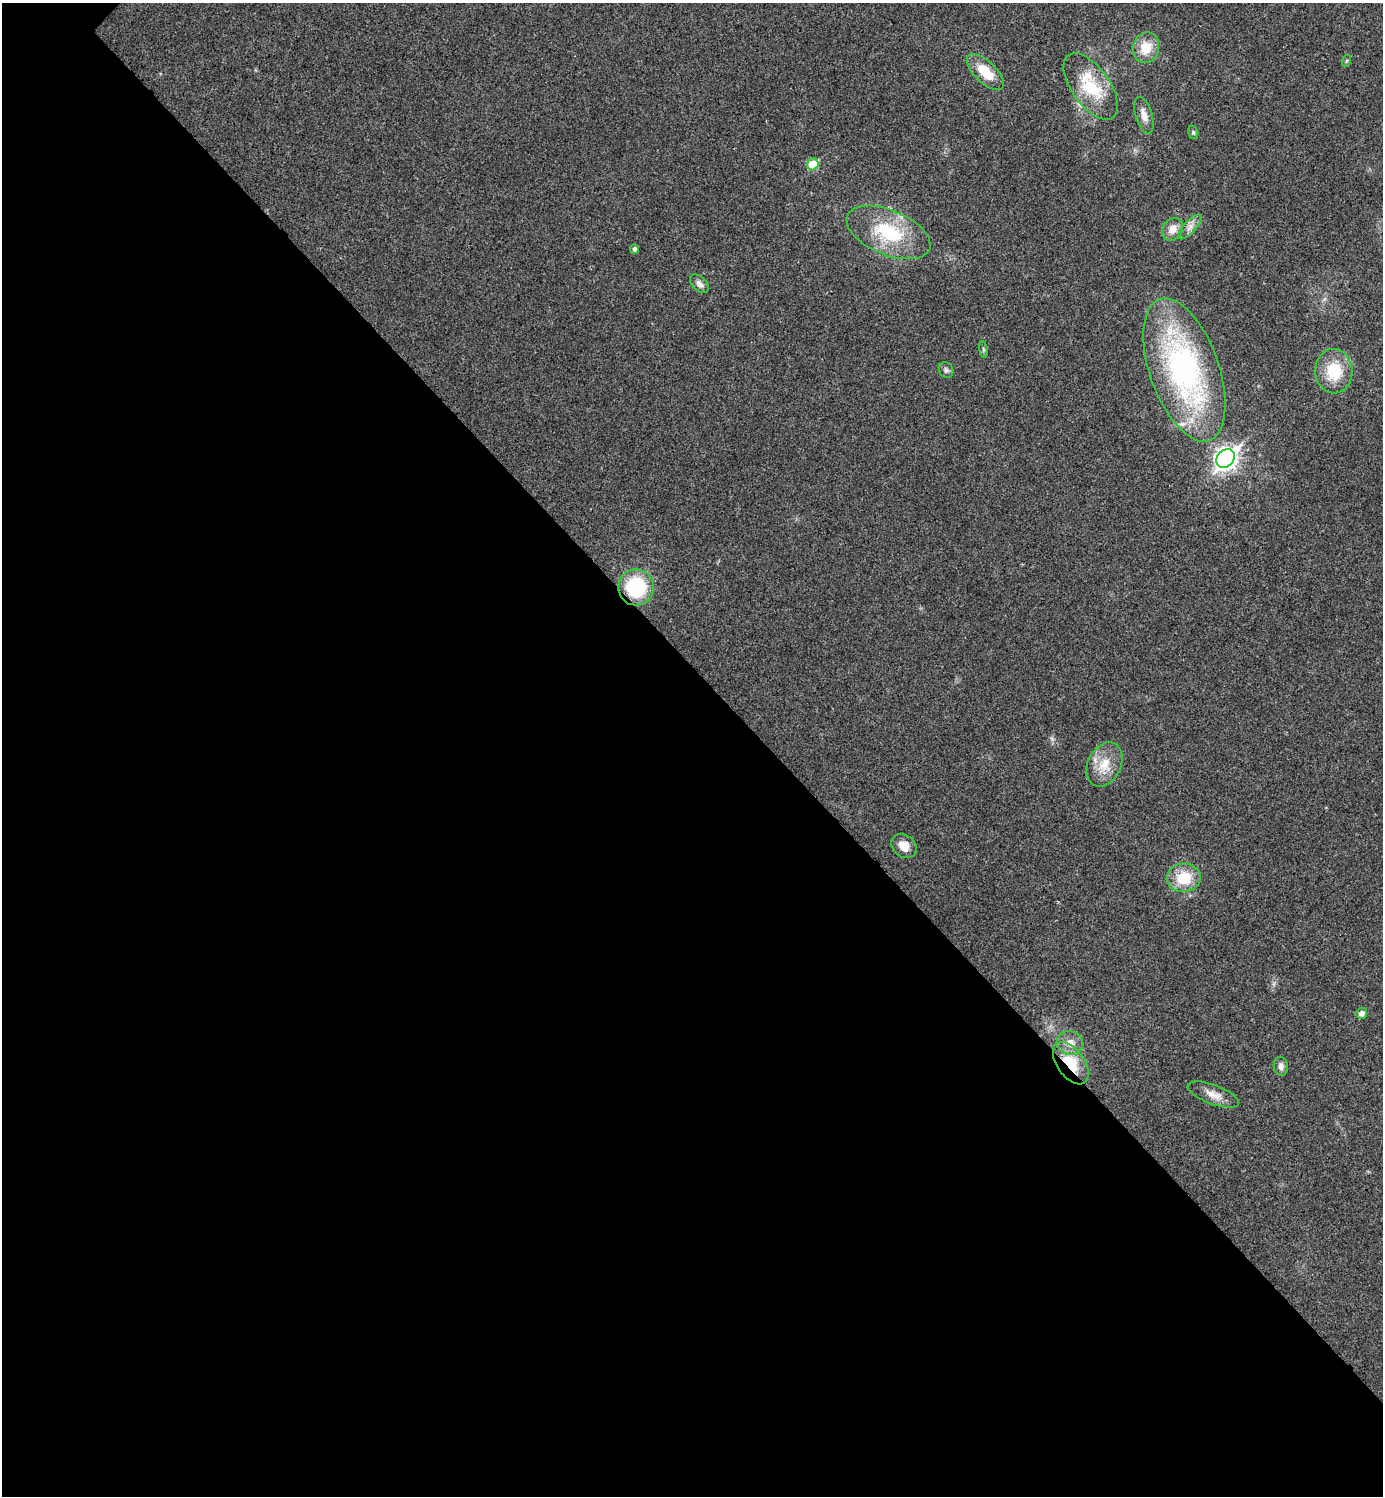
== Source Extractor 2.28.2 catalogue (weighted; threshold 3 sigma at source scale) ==
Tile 14 of 4 x 4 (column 2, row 4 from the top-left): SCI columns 1541-2921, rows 7-1500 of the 5985 x 5985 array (HDU 1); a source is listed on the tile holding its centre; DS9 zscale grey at full resolution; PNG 1385 x 1498 px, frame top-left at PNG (2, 3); each listed source drawn as its Kron ellipse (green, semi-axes under 4 px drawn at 4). Shown black and unused: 55% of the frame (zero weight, under 3 of 4 exposures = <1% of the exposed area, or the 3 px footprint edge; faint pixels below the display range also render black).
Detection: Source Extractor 2.28.2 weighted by HDU 2 'WHT'; one run over the whole footprint, this tile lists its part. Background 0.0204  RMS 0.004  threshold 0.0181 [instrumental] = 3 sigma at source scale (4.5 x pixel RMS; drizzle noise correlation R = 1.50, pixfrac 1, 0.05/0.05 arcsec/px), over >= 5 px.
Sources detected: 26; all 26 listed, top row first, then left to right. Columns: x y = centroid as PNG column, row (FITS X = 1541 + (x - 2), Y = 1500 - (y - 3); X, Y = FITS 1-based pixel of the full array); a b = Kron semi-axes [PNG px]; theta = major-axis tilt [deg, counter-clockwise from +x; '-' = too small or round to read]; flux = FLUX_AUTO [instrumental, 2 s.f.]
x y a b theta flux
1146 48 15 13 76 7.9
1346 61 6 4 70 0.5
985 72 23 10 -44 10
1091 86 38 19 -55 20
1144 115 19 8 -73 3.2
1193 132 6 5 - 0.74
813 164 6 5 - 13
1190 227 16 6 48 2.5
1173 229 12 9 53 3.8
888 232 44 22 -23 25
634 249 5 4 - 1.2
699 284 11 7 -44 1.9
983 350 8 4 -81 0.71
946 370 8 7 - 1.1
1184 370 75 34 -71 100
1334 371 22 18 -87 15
1226 458 10 8 46 240
636 587 18 18 - 27
1104 764 23 16 64 8.8
904 846 14 11 -38 4.3
1184 878 17 14 4 12
1361 1013 5 5 - 2
1070 1043 13 11 -19 4.1
1071 1063 24 13 -54 14
1281 1066 9 7 -80 1.8
1213 1095 27 9 -21 4.6
Overlapping masked pixels (flux is a lower limit): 2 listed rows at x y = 636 587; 1071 1063